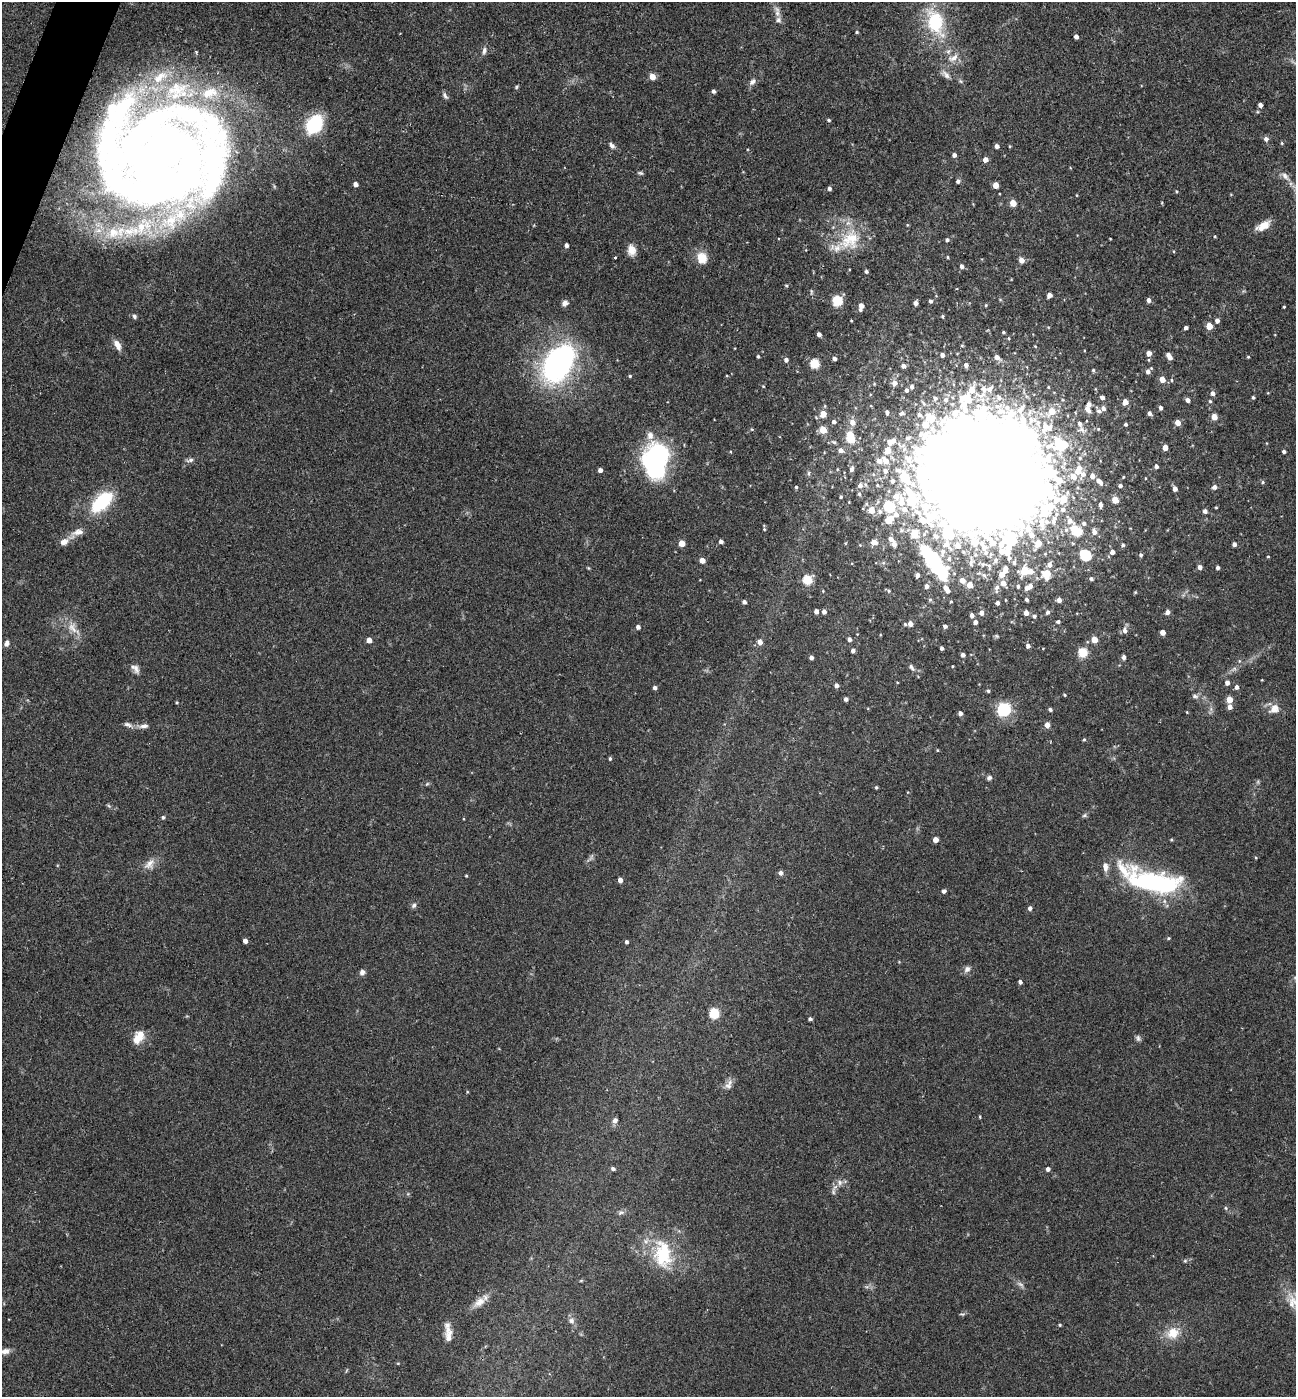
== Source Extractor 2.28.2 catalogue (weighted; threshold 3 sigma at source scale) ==
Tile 11 of 4 x 4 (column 3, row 3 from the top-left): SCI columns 2735-4028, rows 1401-2795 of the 5602 x 5588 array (HDU 1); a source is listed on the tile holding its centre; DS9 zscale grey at full resolution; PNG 1298 x 1399 px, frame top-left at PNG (2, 2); no overlay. Shown black and unused: <1% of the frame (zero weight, under 2 of 3 exposures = <1% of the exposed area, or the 3 px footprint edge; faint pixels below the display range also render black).
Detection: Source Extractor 2.28.2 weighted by HDU 2 'WHT'; one run over the whole footprint, this tile lists its part. Background 0.102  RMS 0.0072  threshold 0.0324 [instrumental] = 3 sigma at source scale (4.5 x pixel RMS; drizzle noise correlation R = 1.50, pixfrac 1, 0.05/0.05 arcsec/px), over >= 5 px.
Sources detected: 362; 1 too faint to see at this stretch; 5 inside a brighter object's white glare — not listed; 24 inside a brighter listed object's ellipse — not listed separately; the other 332 listed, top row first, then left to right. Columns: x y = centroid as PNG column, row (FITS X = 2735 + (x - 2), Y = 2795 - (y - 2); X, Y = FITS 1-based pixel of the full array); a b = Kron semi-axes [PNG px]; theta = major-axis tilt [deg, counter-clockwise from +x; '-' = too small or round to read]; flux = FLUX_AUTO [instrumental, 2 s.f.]
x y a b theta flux
777 13 10 7 -73 3.5
935 22 34 20 -73 43
857 32 4 4 - 0.89
1076 36 4 4 - 3.1
484 51 11 6 76 2.6
196 52 4 3 - 1
953 58 18 9 24 7.1
946 75 13 6 -46 3.5
652 76 5 5 - 8.4
752 82 11 6 47 2.8
516 87 5 4 - 0.96
713 91 4 4 - 1.8
445 96 10 5 -60 1.9
1260 105 4 4 - 3
120 109 138 36 68 150
829 120 5 4 - 1.1
314 124 17 12 55 47
1266 139 5 5 - 2.7
1282 143 5 3 - 0.79
612 145 9 6 -50 2.3
997 146 4 4 - 2.8
1010 146 4 3 - 0.64
161 154 163 56 41 600
954 155 4 4 - 2.5
985 160 4 4 - 4.7
640 173 7 4 -8 1.1
1285 176 15 7 -48 4.2
958 181 4 4 - 2.3
355 184 4 4 - 3.7
996 185 5 4 - 8.6
829 188 4 4 - 1.9
1176 191 5 3 - 0.71
1076 195 4 3 - 0.48
1013 203 5 4 - 12
170 221 36 25 33 46
907 225 4 3 - 0.57
1263 226 17 8 28 9
1215 236 3 3 - 0.66
1110 239 3 2 - 0.54
850 240 34 27 49 32
947 240 5 5 - 1.4
566 245 4 4 - 2.7
631 250 13 9 -83 6.1
948 257 4 3 - 0.74
615 258 3 3 - 1.4
702 258 14 12 -75 10
1021 260 5 4 - 6.2
962 266 4 4 - 2.8
866 271 4 4 - 1.3
786 286 5 4 - 0.85
811 291 7 3 85 0.93
1049 295 5 4 - 4.3
1149 300 5 4 - 2.6
837 301 5 5 - 53
931 301 4 4 - 1.9
565 303 7 6 - 3.2
915 303 4 4 - 3.8
986 305 4 4 - 0.75
861 306 7 4 79 5.8
1284 307 3 2 - 0.75
134 316 6 5 - 1.6
942 316 4 4 - 0.95
1217 321 5 4 - 3.1
1209 326 5 4 - 13
1186 328 4 3 - 2.4
1003 332 4 3 - 0.83
819 334 4 4 - 3
1008 338 5 3 - 0.65
117 345 13 7 -62 5.6
1149 353 4 4 - 4.9
942 355 4 4 - 2.5
758 356 4 3 - 1.1
1169 356 7 4 -58 5.5
997 357 5 4 - 4.2
1248 357 3 3 - 0.67
834 359 4 4 - 2.2
786 360 5 5 - 2.3
1149 360 5 3 - 0.67
815 363 5 5 - 35
966 365 5 4 - 2.5
556 366 38 23 40 160
903 366 4 4 - 3.2
1093 370 5 5 - 0.98
1148 372 6 5 - 3.3
630 376 4 4 - 0.89
1162 379 4 4 - 9
1172 380 5 4 - 0.92
895 383 6 6 - 4.3
763 386 4 3 - 0.57
912 387 5 4 - 2.3
907 390 4 4 - 1.8
1212 393 5 5 - 3
1102 397 5 5 - 2.7
1253 397 3 3 - 1.1
935 398 6 6 - 1.8
999 398 8 7 - 4
946 400 7 6 - 3
1188 400 4 4 - 2.9
1210 401 5 4 - 0.87
1125 402 4 4 - 7.7
1103 408 5 5 - 2.9
1161 408 4 4 - 2.5
1088 409 8 5 -56 4.2
1052 411 6 6 - 13
1099 411 7 6 - 2.2
887 412 4 3 - 1.5
902 413 6 4 16 1.3
1149 413 5 4 - 2.5
823 414 5 4 - 11
1214 417 4 4 - 9.8
930 418 13 10 -26 13
834 422 5 4 - 1.9
852 422 6 5 - 5
1178 423 5 4 - 7.3
1080 424 8 6 -64 3
1126 424 4 3 - 1.4
1046 427 17 13 15 15
751 429 5 3 - 0.69
823 430 5 4 - 15
851 439 5 5 - 24
834 442 6 4 -44 1.1
889 442 6 5 - 4.9
1060 445 9 7 -37 56
1048 446 13 7 5 4.8
1165 447 4 4 - 7.6
841 450 5 5 - 2.9
888 450 5 5 - 9.1
1284 451 4 3 - 1.7
656 457 29 25 21 90
908 459 18 11 -52 10
190 460 10 5 15 2.3
886 461 9 6 -49 5.6
1156 466 4 4 - 2.2
837 469 4 3 - 0.53
852 469 6 4 73 2.1
600 470 4 4 - 3.1
1078 470 10 6 68 9.7
885 471 6 6 - 2.8
1083 474 6 5 - 3.1
985 476 70 64 -46 8900
1092 476 4 4 - 3.2
904 477 10 6 -56 22
893 481 5 4 - 1.9
1099 481 7 4 -44 4.5
1263 482 5 5 - 1.1
860 485 6 5 - 3
1120 486 3 3 - 1.7
796 487 4 4 - 1
1214 487 5 5 - 2.7
1175 489 5 4 - 3.6
908 490 10 9 - 8.9
859 494 5 4 - 1.2
841 497 3 3 - 0.89
912 500 11 9 -89 34
1115 500 5 4 - 12
102 502 26 13 45 41
901 502 13 7 -84 9.3
867 504 6 3 -71 0.87
1100 505 4 3 - 2.5
889 506 6 5 - 68
1216 507 4 3 - 0.63
1063 509 6 6 - 3.3
871 510 5 5 - 11
880 511 7 6 - 2.7
1205 511 4 4 - 2.9
890 519 12 8 50 9.6
1054 520 17 9 77 7.9
1070 521 9 6 -53 4
1084 523 5 5 - 1.9
764 529 4 4 - 0.67
1066 530 7 6 - 2.3
1077 531 8 5 -40 42
78 532 18 8 15 5.8
1094 532 6 5 - 3.8
914 534 5 5 - 22
936 536 9 7 -39 3.8
891 539 6 5 - 3.9
721 541 4 4 - 2.6
64 542 10 8 18 4.7
874 542 6 5 - 5.9
682 543 4 4 - 10
1038 543 8 6 63 10
894 544 5 5 - 4.1
946 544 13 9 43 6.5
1234 544 4 4 - 2.6
1123 545 4 4 - 1.2
958 546 7 7 - 5.3
1112 552 4 4 - 4.4
1086 555 6 5 - 56
1141 555 5 4 - 1.4
1268 557 4 2 - 0.58
932 558 53 19 -45 58
949 559 7 6 - 2
702 560 4 4 - 7.1
996 560 9 7 69 3
1014 562 6 5 - 1.8
1049 564 6 5 - 3.8
1200 567 4 4 - 3
589 568 5 3 - 0.72
1218 568 4 3 - 2.2
1005 569 7 5 83 5.5
1025 571 5 5 - 24
1030 571 6 6 - 3.5
1002 574 5 4 - 5.8
1047 574 6 5 - 17
917 575 4 4 - 2.7
1091 579 5 4 - 1.6
808 580 5 5 - 35
962 580 5 4 - 4.6
1003 583 5 5 - 5.6
970 585 5 4 - 7.3
926 586 4 4 - 3.2
1018 586 3 3 - 0.99
1030 586 5 4 - 2.9
997 587 7 5 64 2.2
945 588 5 5 - 3.3
1027 588 4 4 - 2.9
888 591 5 4 - 1.1
1135 592 5 4 - 0.8
1026 599 4 3 - 1.3
1059 600 4 4 - 3.9
744 602 4 4 - 2.3
951 602 3 2 - 0.67
998 603 4 3 - 2.2
816 611 4 4 - 3.3
824 612 5 4 - 2.7
1047 612 5 4 - 1.8
1168 612 4 4 - 3.3
982 613 5 4 - 3
1026 613 4 4 - 4.2
972 615 4 4 - 2.8
1034 616 4 4 - 1.4
975 622 4 4 - 2.7
1058 622 4 3 - 1.4
905 624 4 3 - 0.94
910 624 5 4 - 4.3
945 626 4 4 - 2.3
638 627 4 4 - 2.6
73 628 24 11 -45 9.5
1125 630 8 6 -87 3.1
1163 632 4 4 - 6.3
849 639 4 4 - 2.6
369 640 4 4 - 6.6
1094 640 5 4 - 12
760 642 5 4 - 4.7
7 643 7 6 - 2.7
1028 646 5 4 - 2.6
942 648 4 3 - 1.9
853 650 4 4 - 2.5
1083 652 5 5 - 38
963 655 4 4 - 2.5
811 657 4 4 - 2.7
1124 657 5 4 - 2.1
1239 661 5 4 - 0.91
952 666 3 3 - 0.69
912 668 12 5 -55 2.4
135 669 13 7 -53 3.5
1234 669 7 4 18 1.6
1262 680 3 2 - 0.51
897 682 4 2 - 0.51
1227 683 5 4 - 3.4
836 685 4 4 - 2.8
655 687 4 4 - 2.4
1236 687 4 4 - 2.8
988 691 4 4 - 1.2
1065 695 4 3 - 0.82
1195 696 9 6 -8 2.1
846 699 4 4 - 2.4
1229 699 5 4 - 13
177 702 4 3 - 0.78
1230 707 5 5 - 3.8
1050 709 4 3 - 1.9
1274 709 15 11 40 7
1004 710 6 6 - 110
1187 712 4 3 - 0.57
960 713 4 4 - 2.9
128 725 13 6 -19 2.9
1047 725 5 4 - 5.2
144 726 13 6 7 3.3
1084 739 4 4 - 0.9
937 750 4 3 - 0.56
610 758 4 3 - 1.2
989 778 6 5 - 1.9
1258 782 7 4 -73 0.96
427 784 6 4 19 0.94
876 787 4 3 - 1
1084 815 7 5 23 1.3
163 817 5 4 - 1
935 840 4 4 - 6.4
1171 840 4 3 - 0.74
591 857 12 3 62 1.5
1256 858 4 4 - 0.68
149 864 18 10 49 6
1105 867 11 7 -83 4.4
780 873 5 5 - 2.6
466 876 4 3 - 0.79
620 880 4 4 - 4.2
1155 882 54 19 -11 130
944 891 5 4 - 1.8
414 905 7 6 - 1.8
1030 908 4 4 - 2.4
1168 938 5 4 - 0.82
245 941 4 4 - 3.8
626 942 3 3 - 1.8
967 969 10 7 49 2.9
362 972 7 6 - 2.6
1020 982 4 3 - 2.3
714 1013 5 5 - 49
810 1019 4 4 - 1.8
138 1037 17 10 58 11
1138 1038 9 5 -68 1.8
729 1085 15 8 66 4.1
467 1092 4 3 - 0.55
980 1117 4 2 - 0.7
615 1120 8 6 52 2.2
613 1169 5 4 - 2
1048 1169 4 4 - 2.8
840 1182 8 7 - 3.1
833 1192 12 5 88 2.5
1226 1208 6 4 -88 0.81
621 1212 7 4 2 1.5
663 1254 35 21 -86 39
1185 1261 5 5 - 1
1292 1301 25 13 -76 13
479 1302 18 10 36 7.4
962 1314 7 3 -12 0.82
571 1321 8 7 - 3
1060 1325 4 3 - 0.85
1173 1333 16 14 34 13
448 1335 22 8 -84 7.6
5 1351 11 7 9 4.5
398 1363 4 4 - 0.59
Isophote crosses this tile's border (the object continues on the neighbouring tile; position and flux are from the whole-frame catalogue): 2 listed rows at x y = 1292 1301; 5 1351